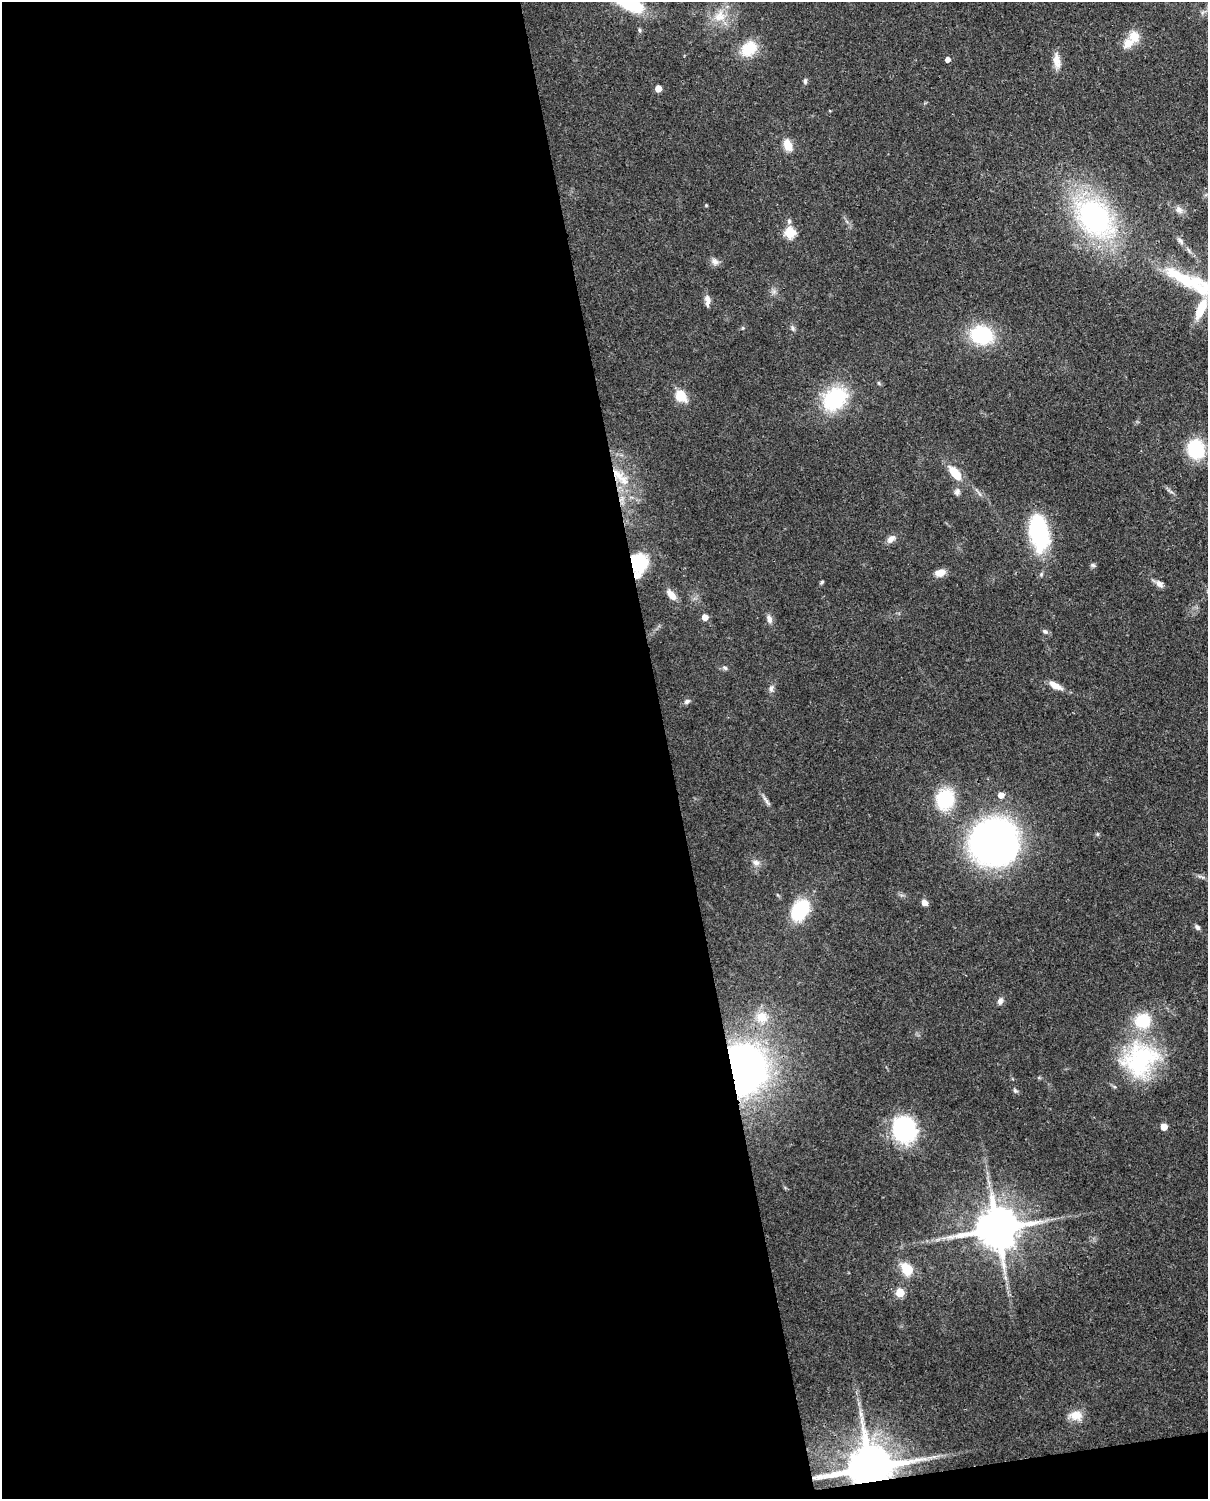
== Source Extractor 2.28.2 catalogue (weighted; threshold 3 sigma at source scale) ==
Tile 9 of 4 x 3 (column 1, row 3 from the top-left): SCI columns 90-1295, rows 155-1651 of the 5001 x 4912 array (HDU 1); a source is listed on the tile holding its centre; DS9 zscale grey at full resolution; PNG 1210 x 1501 px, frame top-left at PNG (2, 2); no overlay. Shown black and unused: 56% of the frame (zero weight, under 3 of 4 exposures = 7% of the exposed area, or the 3 px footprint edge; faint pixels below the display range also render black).
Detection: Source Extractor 2.28.2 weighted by HDU 2 'WHT'; one run over the whole footprint, this tile lists its part. Background 0.114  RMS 0.0043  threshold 0.0195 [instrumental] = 3 sigma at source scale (4.5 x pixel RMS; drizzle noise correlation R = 1.50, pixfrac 1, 0.05/0.05 arcsec/px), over >= 5 px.
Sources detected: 71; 2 inside a brighter object's white glare — not listed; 5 inside a brighter listed object's ellipse — not listed separately; the other 64 listed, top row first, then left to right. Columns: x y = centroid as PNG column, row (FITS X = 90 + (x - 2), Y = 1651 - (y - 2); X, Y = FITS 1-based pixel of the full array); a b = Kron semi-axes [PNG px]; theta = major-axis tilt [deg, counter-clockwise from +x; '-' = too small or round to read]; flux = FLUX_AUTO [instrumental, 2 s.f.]
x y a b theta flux
720 16 18 16 35 8.4
639 30 6 4 -88 0.69
1134 36 15 13 -83 6.3
749 49 19 14 38 13
947 59 5 4 - 2.2
1057 61 21 8 -83 4.2
805 81 8 5 82 0.92
658 88 5 5 - 6.4
788 145 14 9 -69 5.3
706 205 3 3 - 0.52
1179 210 11 9 -49 2.3
1094 217 39 26 -49 95
789 221 8 6 77 1.1
790 233 5 5 - 30
1180 241 12 6 -46 1.7
715 261 12 8 -34 2.1
1183 279 85 14 -29 31
707 299 13 8 -62 2.5
1201 308 25 9 65 11
793 328 8 5 -71 0.94
982 335 20 16 -14 31
879 383 6 4 -71 0.53
681 396 15 11 -59 8
835 399 29 22 46 32
1196 449 19 16 -77 23
955 473 13 6 -49 13
624 480 21 12 -69 8.4
957 492 9 8 - 1.6
1038 532 37 18 -78 45
891 539 11 7 38 2.4
639 563 19 18 - 19
1093 565 6 5 - 0.84
940 573 11 8 16 4
822 582 6 4 45 0.59
1160 584 11 8 -30 2
671 595 14 7 -47 4.1
705 617 5 5 - 4.4
769 619 11 7 -74 2.1
1045 631 7 6 - 1.1
725 668 8 5 -31 0.96
1055 685 16 6 -27 4.7
771 688 10 6 74 1.5
687 701 9 6 32 1.3
1001 795 5 5 - 3.5
945 799 24 19 80 22
766 801 18 4 -57 1.8
993 841 42 33 46 180
756 862 10 8 -14 2.1
924 903 7 6 - 2.6
800 910 17 11 54 39
1197 927 7 5 -42 1.1
1000 1001 10 7 73 1.7
762 1017 16 15 - 7.8
1140 1060 49 42 36 50
742 1070 34 29 -89 240
1015 1091 7 5 -49 0.86
1164 1127 5 5 - 6.4
904 1130 22 20 -46 56
997 1229 13 11 11 1800
908 1269 9 7 -43 15
900 1293 5 5 - 16
861 1414 7 4 -90 1.3
1076 1415 18 12 -4 5.3
870 1468 14 10 10 2400
Overlapping masked pixels (flux is a lower limit): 4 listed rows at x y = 1183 279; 639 563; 742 1070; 870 1468
Isophote crosses this tile's border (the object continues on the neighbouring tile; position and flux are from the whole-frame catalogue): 1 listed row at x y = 1183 279
Unlisted compact peaks at least as high as the median listed source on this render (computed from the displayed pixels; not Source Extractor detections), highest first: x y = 1041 574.